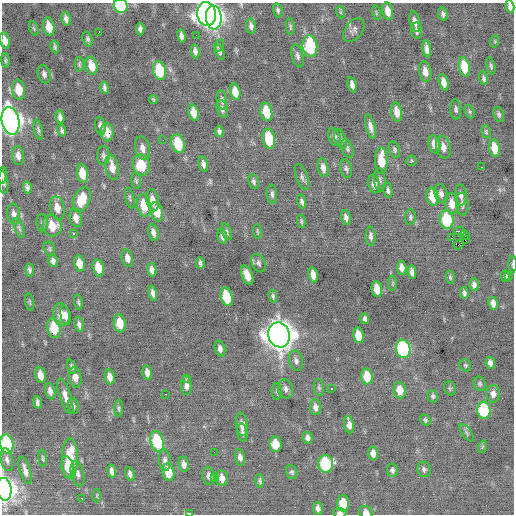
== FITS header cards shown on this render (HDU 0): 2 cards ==
NAXIS1  =                  512 / Axis length
NAXIS2  =                  512 / Axis length

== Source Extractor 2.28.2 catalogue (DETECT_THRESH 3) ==
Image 512 x 512 px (HDU 0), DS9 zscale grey, 1 PNG px = 1 image px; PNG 516 x 516 px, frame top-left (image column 1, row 512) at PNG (2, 3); each listed source drawn as its Kron ellipse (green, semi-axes under 4 px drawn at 4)
Background -0.123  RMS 0.83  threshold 2.5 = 3 sigma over >= 5 px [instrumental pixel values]
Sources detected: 232; all 232 listed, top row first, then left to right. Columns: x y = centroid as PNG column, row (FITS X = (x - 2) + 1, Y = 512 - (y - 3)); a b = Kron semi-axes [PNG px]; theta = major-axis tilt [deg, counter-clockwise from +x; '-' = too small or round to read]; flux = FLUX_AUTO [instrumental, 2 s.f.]
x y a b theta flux
121 6 7 6 - 4200
510 6 6 4 -81 250
278 10 7 4 -77 120
388 11 9 5 -77 550
340 12 6 4 -71 75
376 13 7 3 -78 60
207 14 12 9 -86 25000
443 14 7 5 -77 150
214 18 12 8 -85 18000
66 19 7 4 -79 210
415 22 10 5 -77 290
251 26 8 5 -83 190
49 27 9 5 -80 750
290 27 8 4 -83 94
34 28 7 4 -70 84
140 29 6 4 -88 190
354 30 13 8 51 220
417 31 8 5 -85 190
99 32 3 2 - 89
196 35 2 2 - 28
181 36 6 4 -78 200
88 39 7 4 -74 130
5 41 8 5 -78 400
495 41 6 4 73 58
219 45 7 4 61 110
310 46 11 7 -83 3800
55 47 6 4 -79 110
427 49 8 4 -81 280
195 51 7 4 -80 200
220 52 8 4 -67 110
298 56 11 5 -77 190
5 60 7 4 -82 97
79 64 7 4 90 93
91 66 9 6 -76 910
491 66 8 4 -77 100
464 67 10 5 -77 1400
159 71 9 6 -79 2400
425 72 10 6 -78 470
44 74 9 6 -73 200
484 78 7 4 -75 130
444 82 8 4 -77 390
352 85 7 4 -77 260
104 88 6 3 -79 140
19 90 10 6 -80 1100
235 92 8 5 -78 680
153 99 4 2 - 62
222 100 10 5 -81 180
222 109 9 5 -77 190
456 109 10 5 -87 150
266 112 9 5 -78 1400
397 112 10 5 -80 510
470 112 7 5 -72 86
193 113 8 5 -78 580
499 114 8 5 -73 120
60 117 7 4 -80 220
11 121 14 8 -78 30000
100 126 9 5 -80 220
370 127 13 4 -74 270
38 130 10 4 -77 120
62 131 6 4 -78 130
219 131 6 4 -83 150
107 132 9 6 -84 570
486 132 6 4 -75 83
334 137 9 6 -70 210
269 139 10 6 -82 1800
340 139 10 5 -69 160
163 140 3 2 - 51
178 144 9 6 -73 2000
434 144 9 6 -77 360
443 147 11 7 -78 380
142 148 12 7 -77 360
494 148 9 5 -79 1100
347 149 10 5 -71 140
394 150 8 5 -70 120
18 156 9 6 -82 280
103 156 9 6 -90 170
381 161 13 6 -89 1300
411 161 5 5 - 67
203 164 8 4 -77 220
141 165 11 8 -77 1500
112 167 13 6 -80 580
481 167 2 2 - 110
323 168 9 5 -78 310
346 169 9 6 -73 140
82 173 9 5 -79 1000
3 175 8 3 86 100
302 177 13 6 -70 170
380 180 11 6 -85 160
136 181 8 5 -83 100
3 182 11 5 -84 130
254 182 8 5 -77 130
374 184 9 5 -77 350
27 187 6 4 -81 160
388 190 7 4 -79 130
272 194 9 5 -88 170
441 194 9 6 -75 220
461 195 10 6 -85 270
432 197 9 6 -79 1100
130 198 10 4 -77 100
82 199 13 8 68 1400
153 200 11 6 -79 450
302 202 7 4 -76 160
452 204 10 6 -81 630
462 204 11 6 -85 190
144 205 11 7 -78 1200
57 208 12 7 -77 610
157 212 10 6 -78 810
14 214 10 6 -82 250
346 217 8 4 -76 210
410 217 8 5 -90 120
76 218 9 6 -76 430
447 220 9 7 -82 2500
301 221 7 4 -81 83
42 223 8 5 90 110
52 226 11 9 -67 990
19 228 11 4 -69 140
257 231 7 3 -84 70
460 231 5 3 - 140
153 232 9 5 -78 230
226 232 8 4 -70 120
73 234 3 2 - 380
465 235 5 2 - 66
222 236 7 4 -74 190
371 236 9 5 -85 200
451 238 2 2 - 710
465 240 3 2 - 360
459 245 5 2 - 200
49 249 7 5 -67 99
127 258 9 5 -76 320
53 261 6 4 -75 190
200 263 6 3 -83 120
258 263 9 6 -65 160
80 264 8 5 -78 710
513 264 8 2 88 120
98 268 9 5 -77 850
402 268 7 4 -81 300
30 270 6 4 -82 140
152 270 7 4 -79 250
412 272 6 4 -81 240
247 275 10 5 -68 610
313 275 8 5 -79 480
505 276 6 4 -80 160
509 276 3 3 - 81
450 277 6 4 -80 96
393 283 7 3 90 71
474 285 6 5 - 190
377 289 8 5 -80 880
153 293 7 3 -78 200
464 293 6 4 -87 140
273 296 6 4 -78 110
227 297 9 6 -77 2100
30 302 8 3 -79 71
78 302 7 3 -82 94
493 303 6 4 -80 280
61 315 11 8 -76 650
66 315 9 5 -77 360
365 319 5 3 - 140
120 323 9 6 -81 1000
79 325 7 4 -80 180
54 328 10 6 -78 1400
279 335 12 10 -71 74000
358 335 8 5 -78 970
220 349 8 5 -79 210
403 349 9 7 -80 6400
296 361 10 7 -75 210
490 363 6 4 -80 260
465 365 6 5 - 97
72 367 8 3 -72 110
147 373 7 4 -80 290
41 375 8 5 -76 470
367 376 8 5 -83 1100
75 377 10 6 -81 480
110 377 8 4 -77 370
187 378 3 2 - 81
480 384 7 6 - 120
186 385 9 5 -85 250
319 387 8 5 -83 110
450 388 7 5 -69 98
286 389 9 7 -76 220
331 389 3 3 - 100
400 390 8 6 -81 690
50 391 8 5 -78 280
277 391 8 5 -87 120
166 394 3 2 - 280
493 394 9 7 90 300
65 396 18 6 -72 410
433 396 6 5 - 100
37 402 6 3 -78 150
73 406 8 5 -75 130
315 407 8 5 -85 260
119 408 8 4 89 100
484 410 8 6 -84 3600
425 420 6 4 -54 97
242 424 12 6 -82 390
349 425 8 5 -80 400
242 433 9 5 -78 160
467 433 10 4 -54 110
307 438 6 5 - 210
157 441 10 6 -74 2900
7 444 10 6 -79 5200
275 444 8 6 -85 1100
482 447 6 4 71 76
214 452 2 2 - 41
373 453 6 5 - 380
240 457 8 5 -79 240
43 458 8 4 -86 95
70 458 20 8 89 2000
7 460 12 5 -79 220
165 460 10 6 -85 220
184 464 8 5 -79 260
326 464 9 7 -88 4300
68 467 11 6 -77 840
424 469 8 6 -67 160
25 470 14 5 -74 340
392 470 7 5 -80 140
112 471 7 4 -80 260
168 472 9 6 -80 1100
292 472 7 5 -72 120
78 474 13 6 -76 220
130 474 7 4 -72 180
208 476 9 6 -79 220
214 477 2 2 - 370
222 478 8 6 -81 370
260 481 6 4 -87 100
4 489 11 7 -82 36000
97 495 7 3 89 62
82 498 3 2 - 84
343 503 8 6 -88 1400
318 508 6 4 -78 200
366 512 7 6 - 290
340 513 6 5 - 220
189 514 3 2 - 200
At the frame edge (FLAGS 8, measured only in part): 12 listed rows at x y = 121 6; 510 6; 251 26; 5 41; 11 121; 3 175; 513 264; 7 444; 4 489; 366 512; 340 513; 189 514